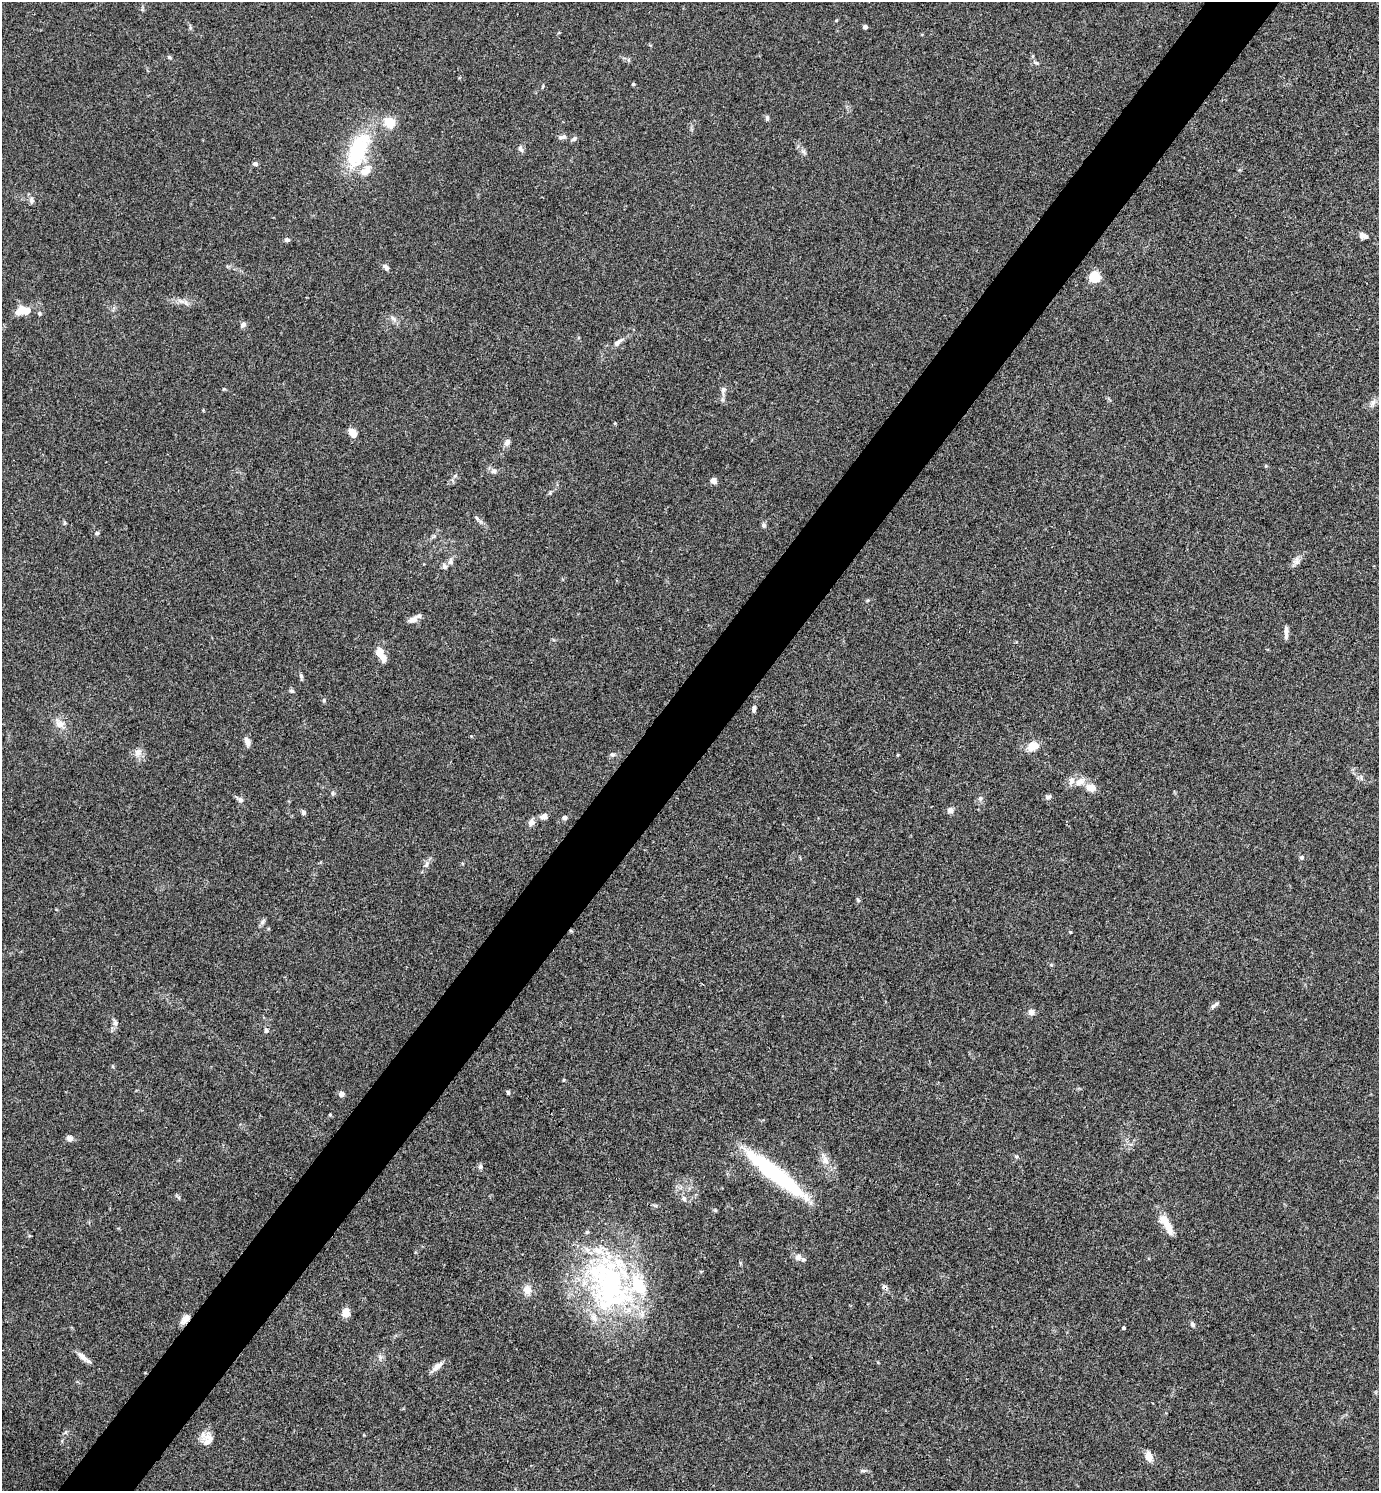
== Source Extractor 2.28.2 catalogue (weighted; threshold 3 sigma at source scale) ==
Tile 7 of 4 x 4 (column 3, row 2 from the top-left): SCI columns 2910-4286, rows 2979-4467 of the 5959 x 5956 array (HDU 1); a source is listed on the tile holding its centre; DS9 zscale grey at full resolution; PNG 1381 x 1493 px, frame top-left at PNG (2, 2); no overlay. Shown black and unused: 5% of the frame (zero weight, under 3 of 4 exposures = <1% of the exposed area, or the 3 px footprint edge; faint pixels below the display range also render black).
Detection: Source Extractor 2.28.2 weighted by HDU 2 'WHT'; one run over the whole footprint, this tile lists its part. Background 0.0891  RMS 0.0065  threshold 0.0292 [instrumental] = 3 sigma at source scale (4.5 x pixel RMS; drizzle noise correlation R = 1.50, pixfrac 1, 0.05/0.05 arcsec/px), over >= 5 px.
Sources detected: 102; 11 inside a brighter listed object's ellipse — not listed separately; the other 91 listed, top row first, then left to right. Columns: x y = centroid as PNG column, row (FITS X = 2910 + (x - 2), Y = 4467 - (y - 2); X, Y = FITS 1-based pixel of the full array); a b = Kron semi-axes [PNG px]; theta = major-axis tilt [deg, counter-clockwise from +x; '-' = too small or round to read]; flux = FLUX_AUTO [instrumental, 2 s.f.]
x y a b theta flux
865 27 4 4 - 1.8
169 57 6 5 - 0.99
1036 63 8 3 -19 1
633 84 4 4 - 0.94
767 118 7 5 89 1.2
389 122 18 14 -37 9.7
562 137 11 5 8 2.3
574 139 8 5 38 1.4
520 149 10 6 -69 1.9
358 150 48 21 68 50
803 152 9 5 -34 1.8
255 164 6 5 - 1.9
31 200 9 7 -81 2
1364 236 10 6 -14 3.8
287 240 6 5 - 1.9
386 267 9 6 -46 2.3
1095 277 6 5 - 50
182 301 11 5 -20 2.8
20 311 12 8 46 7.6
39 313 6 5 - 0.95
393 319 12 3 -45 1.7
243 324 8 6 48 1.9
618 342 15 6 38 3.5
224 389 6 3 -17 0.65
723 390 13 6 79 2.6
1373 403 11 7 62 2.9
353 432 7 5 -57 11
507 442 10 7 61 2.6
1266 466 5 4 - 0.72
494 471 8 7 - 2.3
714 481 7 5 -55 3.6
64 523 6 4 -90 0.86
763 525 6 5 - 1.6
97 533 6 5 - 1.4
450 561 9 7 65 2.5
1296 561 12 8 67 3.2
413 620 14 8 10 3.2
1286 633 15 4 -90 2.8
380 651 11 9 63 5.5
301 676 8 5 -79 1.3
292 691 7 5 -31 1.2
324 700 6 5 - 1
754 709 7 5 78 1.9
60 724 14 10 -44 5.8
247 742 12 7 -68 3.1
1033 746 8 6 18 15
138 752 12 10 60 4.1
612 754 7 6 - 1.5
1080 782 14 9 26 5.9
1091 788 13 9 -9 5.7
1048 797 9 5 38 1.6
980 798 7 5 70 1.6
240 800 8 6 -16 2
950 810 6 6 - 3.9
303 812 7 5 -73 1.7
544 816 8 6 14 3.6
564 818 6 5 - 2.2
532 822 7 6 - 3.9
1302 857 6 5 - 1.2
427 864 10 5 63 2.3
858 900 6 4 -46 0.8
263 922 10 5 50 1.5
1070 932 4 3 - 0.51
1213 1006 8 6 38 1.6
1031 1012 7 6 - 3.4
115 1023 10 7 -76 2.2
266 1030 6 5 - 1.8
564 1080 4 4 - 0.67
508 1092 5 4 - 1.1
341 1094 5 5 - 3.8
330 1114 4 4 - 0.69
70 1138 8 7 - 2.5
1016 1156 6 5 - 0.99
825 1160 16 9 -72 5.7
480 1167 7 7 - 1.5
775 1174 79 13 -38 75
684 1199 7 6 - 1.9
1166 1222 26 10 -58 9.3
798 1257 10 10 - 3.2
611 1286 83 57 -72 160
885 1287 9 6 -37 1.9
527 1290 10 9 - 5.9
346 1313 8 6 73 7.7
185 1319 14 8 49 4
1192 1324 7 5 -65 1.7
1123 1328 3 3 - 1.1
82 1357 18 6 -41 4.3
437 1367 18 6 39 4.3
208 1441 20 15 -73 7.5
1149 1456 10 7 -72 6.5
863 1470 11 4 0 1.4
Overlapping masked pixels (flux is a lower limit): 2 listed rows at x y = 885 1287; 185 1319